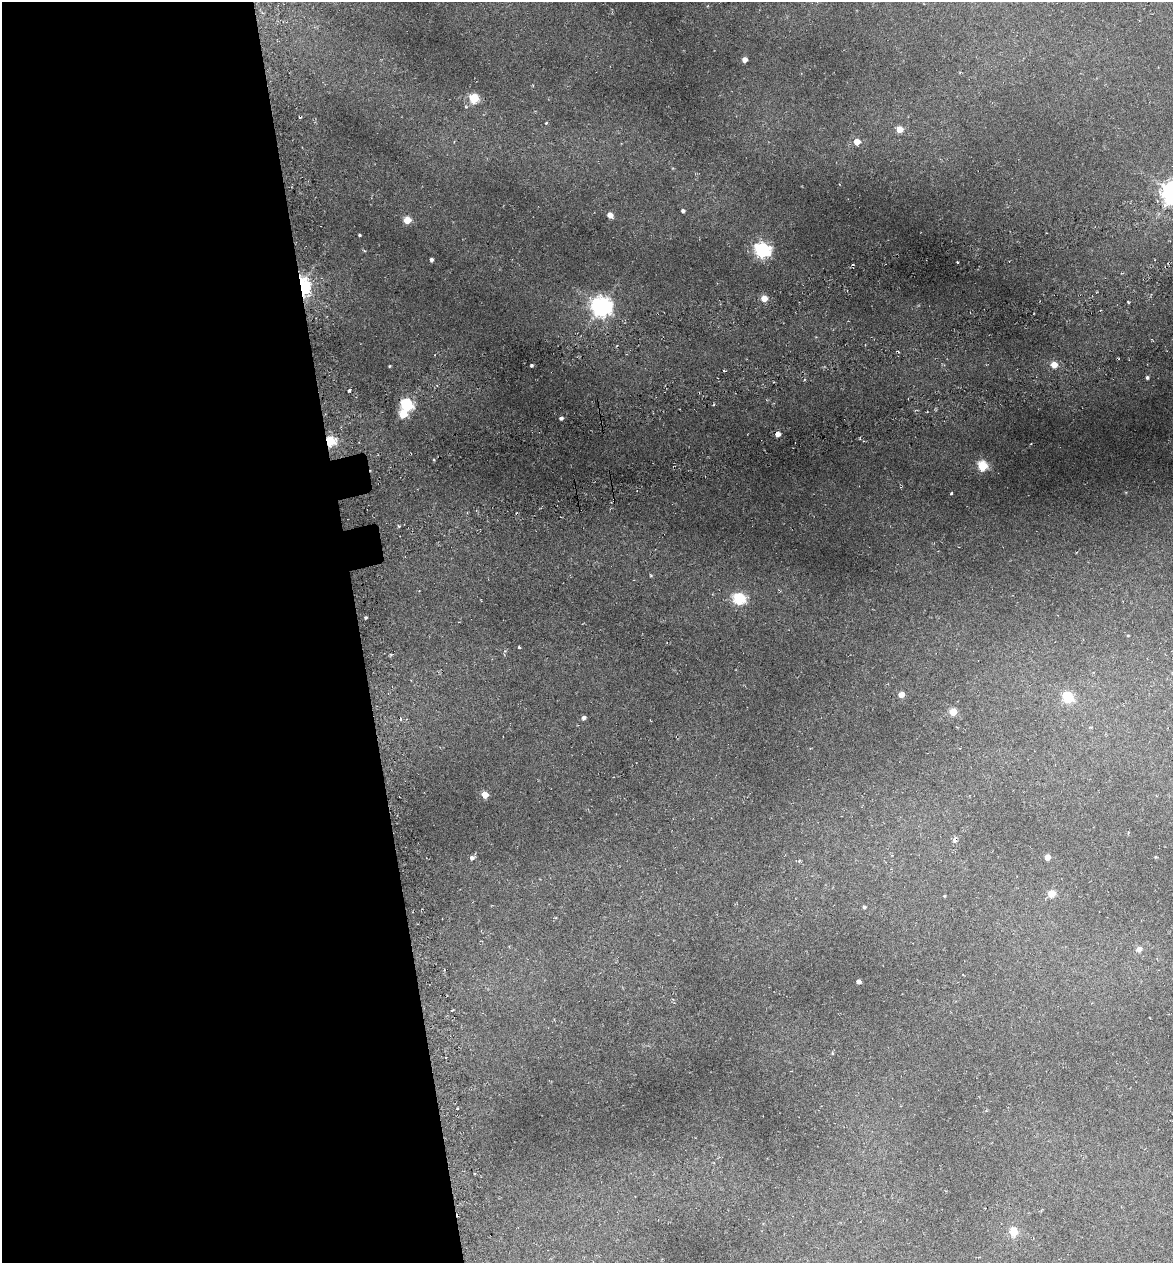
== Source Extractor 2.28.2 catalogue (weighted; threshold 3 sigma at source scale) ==
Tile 9 of 4 x 4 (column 1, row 3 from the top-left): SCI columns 144-1314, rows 1337-2597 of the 4922 x 5194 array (HDU 1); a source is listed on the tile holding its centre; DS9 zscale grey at full resolution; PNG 1175 x 1265 px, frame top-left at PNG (2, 2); no overlay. Shown black and unused: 31% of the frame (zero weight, under 3 of 6 exposures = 5% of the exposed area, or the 3 px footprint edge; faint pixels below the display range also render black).
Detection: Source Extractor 2.28.2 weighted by HDU 2 'WHT'; one run over the whole footprint, this tile lists its part. Background 0.045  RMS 0.0048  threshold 0.0197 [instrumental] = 3 sigma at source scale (4.09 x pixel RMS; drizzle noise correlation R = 1.36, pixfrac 0.8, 0.0396/0.0396 arcsec/px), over >= 5 px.
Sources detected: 54; all 54 listed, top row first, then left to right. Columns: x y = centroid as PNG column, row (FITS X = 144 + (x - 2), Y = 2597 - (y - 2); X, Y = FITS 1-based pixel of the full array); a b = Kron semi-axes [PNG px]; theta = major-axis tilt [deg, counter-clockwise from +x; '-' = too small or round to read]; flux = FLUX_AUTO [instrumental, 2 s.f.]
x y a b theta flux
745 60 4 4 - 3.3
474 98 5 5 - 25
466 107 5 3 - 0.43
300 117 4 2 - 0.76
546 123 5 3 - 0.45
899 129 5 4 - 7.7
857 142 5 5 - 6.5
683 211 4 3 - 1.1
610 215 5 4 - 4
407 220 5 5 - 10
359 235 3 2 - 0.54
762 250 7 6 - 110
431 260 4 3 - 1.3
957 262 3 2 - 0.48
303 286 9 6 -80 77
764 298 5 4 - 7.6
601 306 8 7 - 260
531 365 3 3 - 0.81
1054 365 5 5 - 7.1
390 366 3 3 - 0.39
1147 377 4 3 - 0.8
349 390 3 2 - 0.66
407 404 6 5 - 51
403 414 5 5 - 16
561 418 4 3 - 1.1
778 434 4 4 - 2.5
330 441 5 5 - 32
983 466 5 5 - 28
951 493 3 2 - 0.5
651 575 5 3 - 0.44
739 598 6 6 - 44
366 617 3 3 - 0.54
1128 635 4 2 - 0.35
519 647 4 3 - 0.42
901 695 5 4 - 5.3
1067 697 5 5 - 34
953 712 5 5 - 11
584 718 4 4 - 1.4
400 719 3 2 - 0.65
485 795 5 5 - 7.3
1128 833 4 2 - 0.4
954 840 8 5 -31 1.3
1047 857 4 4 - 5.8
1155 857 3 3 - 0.37
472 858 6 5 - 1.4
799 861 5 4 - 0.63
1051 893 5 5 - 10
944 896 3 3 - 0.41
864 907 4 4 - 0.81
1139 949 6 5 - 2.9
859 982 4 4 - 1.8
452 1011 3 2 - 0.44
832 1053 5 3 - 0.41
1013 1232 5 5 - 15
Overlapping masked pixels (flux is a lower limit): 2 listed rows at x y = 303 286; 330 441